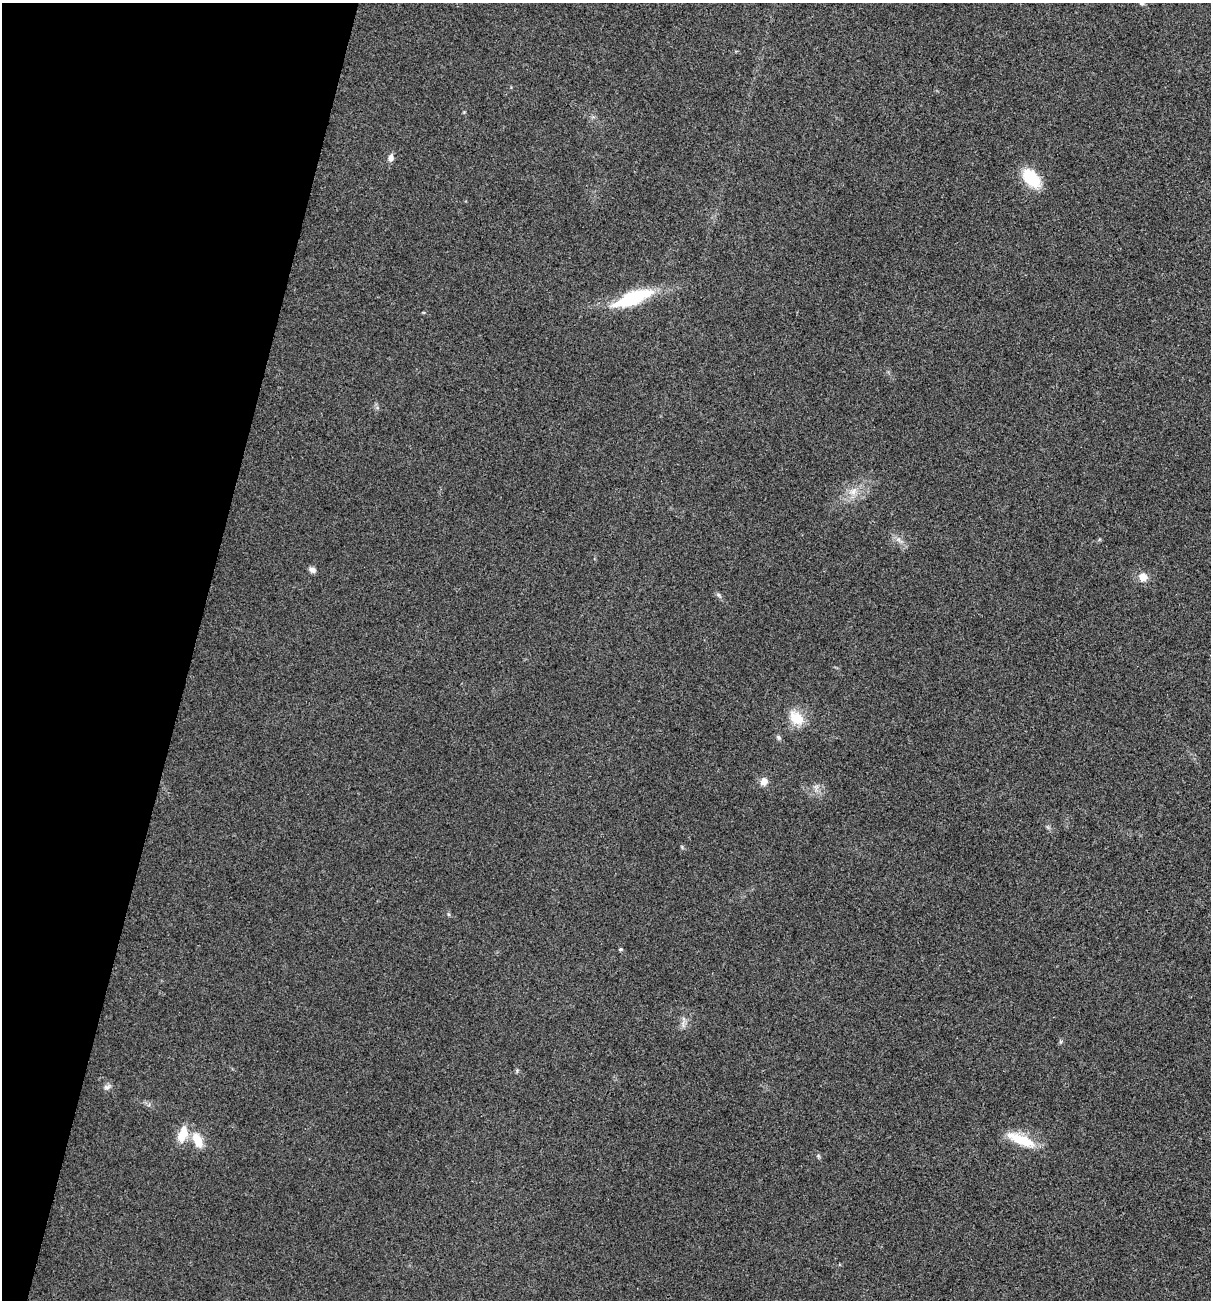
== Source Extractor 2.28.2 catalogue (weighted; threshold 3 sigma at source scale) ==
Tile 9 of 4 x 4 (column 1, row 3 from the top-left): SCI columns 131-1339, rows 1306-2603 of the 5220 x 5205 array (HDU 1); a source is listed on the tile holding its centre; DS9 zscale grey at full resolution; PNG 1213 x 1302 px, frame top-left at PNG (2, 3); no overlay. Shown black and unused: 16% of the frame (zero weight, under 3 of 4 exposures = <1% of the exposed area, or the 3 px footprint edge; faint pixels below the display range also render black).
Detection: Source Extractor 2.28.2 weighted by HDU 2 'WHT'; one run over the whole footprint, this tile lists its part. Background 0.0264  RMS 0.0059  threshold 0.0265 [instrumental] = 3 sigma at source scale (4.5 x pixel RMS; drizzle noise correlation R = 1.50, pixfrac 1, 0.05/0.05 arcsec/px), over >= 5 px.
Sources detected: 15; all 15 listed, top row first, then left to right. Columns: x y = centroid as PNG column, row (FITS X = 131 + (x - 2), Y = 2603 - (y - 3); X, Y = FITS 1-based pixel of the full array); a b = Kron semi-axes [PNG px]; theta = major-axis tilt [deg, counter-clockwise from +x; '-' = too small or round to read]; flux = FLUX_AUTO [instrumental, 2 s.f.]
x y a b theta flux
1142 3 7 4 -19 0.98
390 158 8 6 82 2.7
1031 178 25 15 -48 18
633 298 49 15 21 32
853 491 11 7 52 4
312 570 8 6 -26 2.3
1143 577 11 11 - 4.8
796 718 20 14 -36 11
779 737 8 5 -42 1.2
764 781 9 7 68 4
620 949 5 4 - 0.73
107 1087 9 6 19 1.8
183 1134 20 10 73 11
197 1140 21 11 -63 9.4
1021 1140 34 10 -22 17
Isophote crosses this tile's border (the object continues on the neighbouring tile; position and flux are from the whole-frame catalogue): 1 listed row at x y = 1142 3